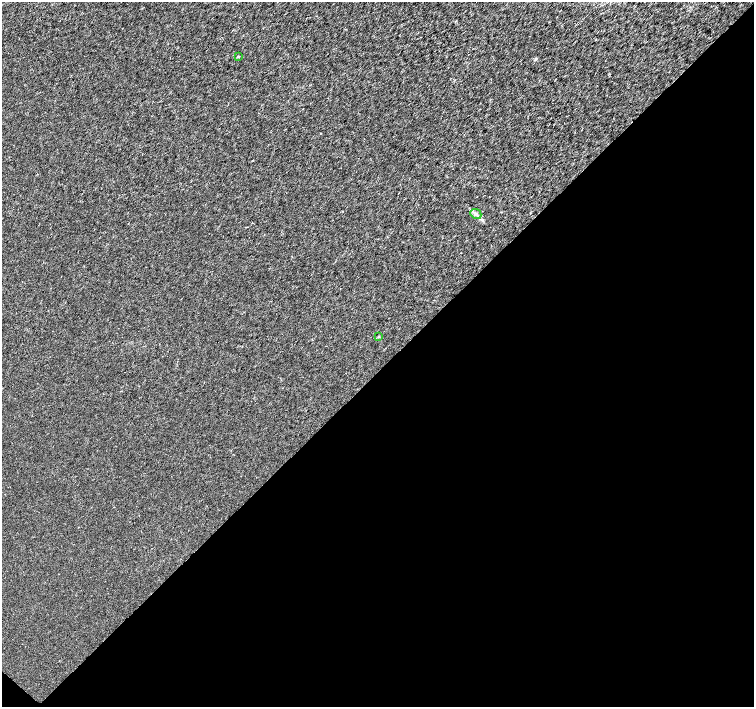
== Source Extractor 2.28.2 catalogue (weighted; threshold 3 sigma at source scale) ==
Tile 15 of 4 x 4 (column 3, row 4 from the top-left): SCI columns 3018-4521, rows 229-1637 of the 6026 x 6026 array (HDU 1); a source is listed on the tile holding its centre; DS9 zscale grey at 2 x 2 block average (1 PNG px = mean of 2 x 2 image px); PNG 756 x 709 px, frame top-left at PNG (2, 2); each listed source drawn as its Kron ellipse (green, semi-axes under 4 px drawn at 4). Shown black and unused: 48% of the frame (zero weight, under 3 of 4 exposures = <1% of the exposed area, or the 3 px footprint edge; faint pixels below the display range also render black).
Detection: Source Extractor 2.28.2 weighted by HDU 2 'WHT'; one run over the whole footprint, this tile lists its part. Background 0.00102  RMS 0.0021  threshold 0.00956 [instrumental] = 3 sigma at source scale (4.5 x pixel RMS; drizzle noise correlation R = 1.50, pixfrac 1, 0.0396/0.0396 arcsec/px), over >= 5 px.
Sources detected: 4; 1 inside a brighter listed object's ellipse — not listed separately; the other 3 listed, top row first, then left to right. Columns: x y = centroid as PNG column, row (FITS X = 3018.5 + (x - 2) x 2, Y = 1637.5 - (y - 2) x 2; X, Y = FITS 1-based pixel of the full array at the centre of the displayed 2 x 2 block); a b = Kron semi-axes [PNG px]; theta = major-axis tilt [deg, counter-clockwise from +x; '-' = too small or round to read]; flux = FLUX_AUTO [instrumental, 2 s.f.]
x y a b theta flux
238 56 2 2 - 0.46
476 214 6 4 -25 1.6
378 337 3 3 - 0.58